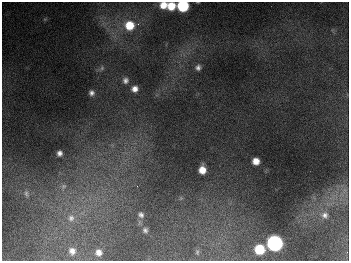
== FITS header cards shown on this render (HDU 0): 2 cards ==
NAXIS1  =                  347
NAXIS2  =                  259

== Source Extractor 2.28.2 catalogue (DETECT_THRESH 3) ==
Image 347 x 259 px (HDU 0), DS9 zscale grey, 1 PNG px = 1 image px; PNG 351 x 263 px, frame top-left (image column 1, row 259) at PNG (2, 2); no overlay
Background 675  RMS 49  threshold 147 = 3 sigma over >= 5 px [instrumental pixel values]
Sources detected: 28; all 28 listed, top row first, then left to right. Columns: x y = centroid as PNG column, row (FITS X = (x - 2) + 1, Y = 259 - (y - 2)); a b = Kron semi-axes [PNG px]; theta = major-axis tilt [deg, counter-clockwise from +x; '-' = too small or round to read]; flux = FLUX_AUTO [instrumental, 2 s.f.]
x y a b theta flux
163 5 7 6 - 4.2e+04
171 6 7 7 - 6.2e+04
183 6 8 7 - 2.5e+05
45 19 6 4 17 3.8e+03
138 24 4 4 - 4.8e+03
129 25 10 10 - 8.6e+04
198 67 6 6 - 1.2e+04
102 68 7 6 - 7.9e+03
125 80 8 8 - 1.5e+04
135 89 8 7 - 2.3e+04
91 93 6 5 - 1.3e+04
59 153 5 5 - 1.4e+04
256 161 6 6 - 3.3e+04
202 170 7 6 - 4.0e+04
63 186 9 7 36 1.4e+04
137 186 2 2 - 1.8e+03
345 190 9 6 73 1.5e+04
26 194 11 7 -82 1.3e+04
181 198 6 4 45 4.3e+03
141 215 8 7 - 1.3e+04
325 215 9 9 - 1.7e+04
71 218 13 11 72 3.5e+04
145 230 6 6 - 9.1e+03
274 243 8 8 - 1.1e+06
259 249 7 7 - 1.2e+05
72 251 9 8 - 2.2e+04
98 252 7 7 - 2.1e+04
197 252 5 5 - 4.4e+03
At the frame edge (FLAGS 8, measured only in part): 1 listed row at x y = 183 6